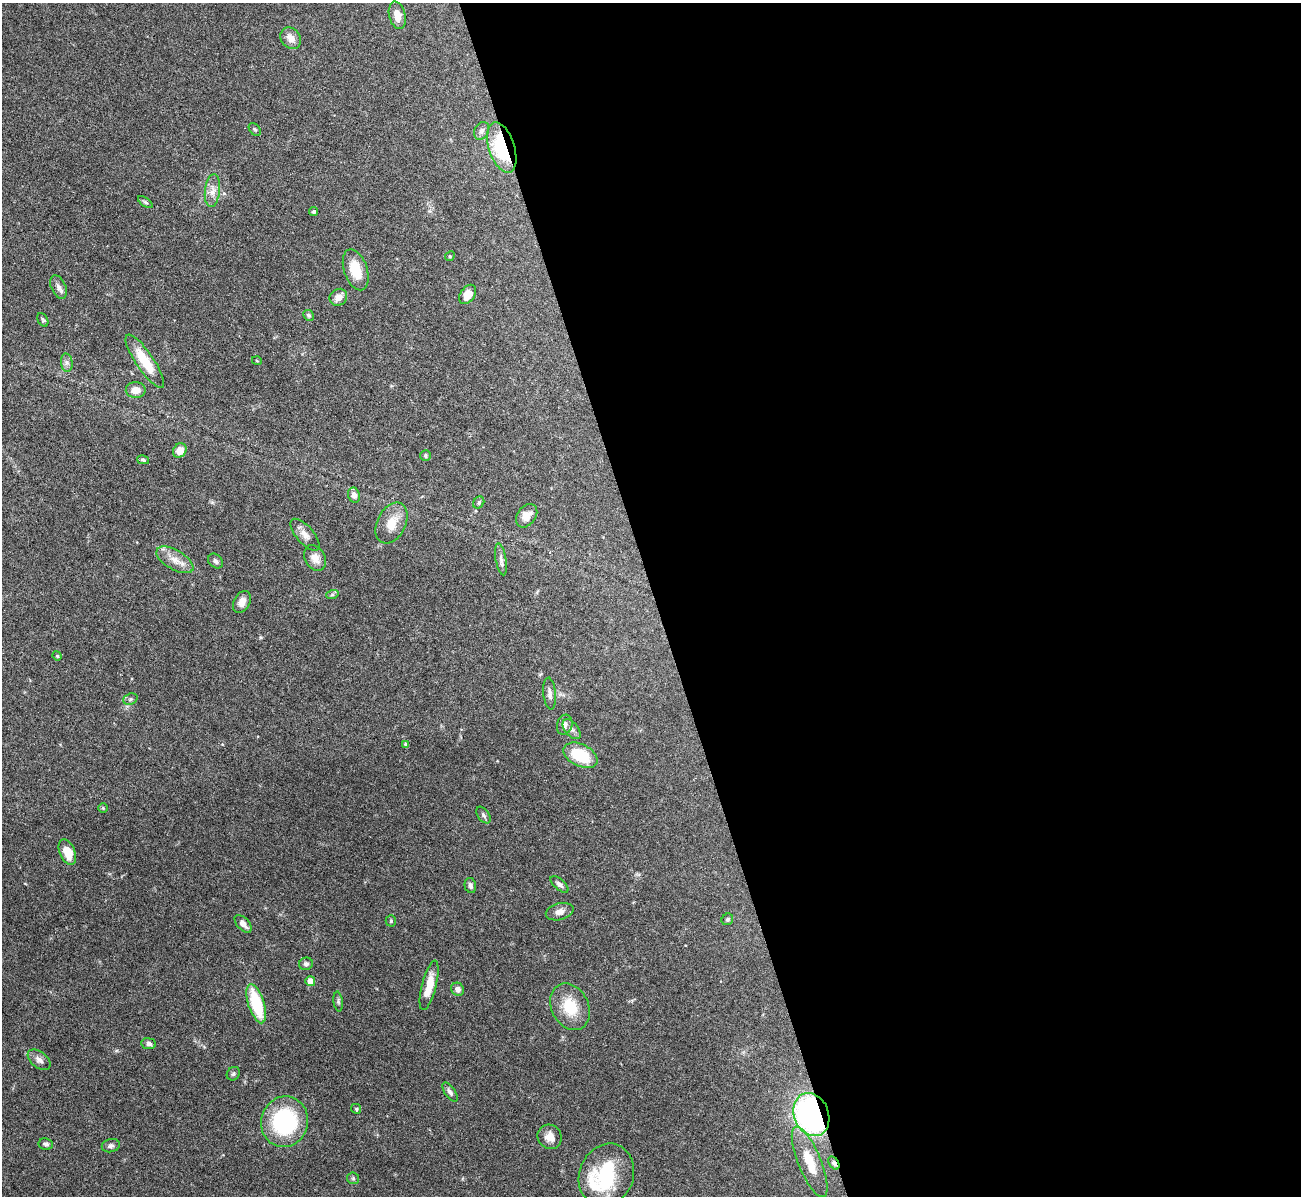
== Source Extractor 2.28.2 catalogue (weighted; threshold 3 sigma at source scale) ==
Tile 8 of 4 x 4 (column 4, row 2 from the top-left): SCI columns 3899-5197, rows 2531-3724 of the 5198 x 5182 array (HDU 1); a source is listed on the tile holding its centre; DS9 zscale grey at full resolution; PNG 1303 x 1198 px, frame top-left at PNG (2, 3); each listed source drawn as its Kron ellipse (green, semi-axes under 4 px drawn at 4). Shown black and unused: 50% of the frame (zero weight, under 3 of 6 exposures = <1% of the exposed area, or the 3 px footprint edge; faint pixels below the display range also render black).
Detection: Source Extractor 2.28.2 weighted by HDU 2 'WHT'; one run over the whole footprint, this tile lists its part. Background 0.0886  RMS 0.0033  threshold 0.0136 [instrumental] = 3 sigma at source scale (4.09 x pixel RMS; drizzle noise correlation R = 1.36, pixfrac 0.8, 0.05/0.05 arcsec/px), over >= 5 px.
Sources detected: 71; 1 inside a brighter listed object's ellipse — not listed separately; the other 70 listed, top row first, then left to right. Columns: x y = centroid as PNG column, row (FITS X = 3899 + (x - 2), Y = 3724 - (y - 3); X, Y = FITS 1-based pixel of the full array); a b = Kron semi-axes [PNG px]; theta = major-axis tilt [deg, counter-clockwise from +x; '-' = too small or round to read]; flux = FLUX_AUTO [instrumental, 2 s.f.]
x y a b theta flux
397 15 14 8 -76 2.7
291 38 11 9 -48 2.5
255 129 7 5 -48 0.52
482 131 9 7 63 1.1
502 147 26 13 -72 24
212 190 16 7 83 2.5
145 202 8 4 -35 0.56
313 212 5 4 - 0.5
450 256 5 4 - 0.35
356 270 21 11 -72 7.4
58 287 12 7 -66 1.4
468 294 11 7 55 4.2
338 297 9 8 - 2.2
308 315 6 5 - 0.58
43 320 7 4 -61 0.52
145 361 31 9 -56 9
257 361 5 3 - 0.23
67 363 9 6 -84 0.98
136 390 10 8 1 2.8
180 450 7 6 - 3.4
426 455 5 5 - 0.48
143 460 6 3 -13 0.48
354 495 7 6 - 1.4
479 502 6 5 - 0.55
527 516 13 9 53 2.6
392 523 22 14 63 5.3
305 535 20 8 -49 2.3
315 558 14 10 -61 2.8
501 559 16 5 -80 1.3
175 560 20 9 -30 3.5
215 561 8 6 -45 0.91
332 595 6 4 18 0.52
242 602 11 8 61 2.1
57 656 5 4 - 0.38
550 694 16 6 -85 1.6
130 699 7 5 21 0.64
565 725 10 7 74 1.5
572 729 12 6 -51 1.4
406 744 4 4 - 0.64
580 755 18 11 -26 11
103 808 5 5 - 0.37
483 815 9 5 -54 0.81
67 852 13 7 -67 5.4
559 884 11 5 -42 0.99
470 885 8 5 -77 0.97
560 912 14 8 15 1.9
727 919 6 5 - 0.62
391 921 5 5 - 0.41
243 924 11 6 -47 1.7
306 964 7 6 - 0.82
310 981 5 5 - 3.3
429 985 25 7 76 5.4
458 989 7 6 - 1.3
338 1001 10 4 -83 0.6
256 1004 20 8 -72 17
570 1007 24 18 -63 8.9
149 1044 7 5 -7 0.94
39 1060 13 8 -38 1.5
233 1074 7 6 - 0.68
450 1092 11 5 -54 1.1
356 1109 5 4 - 0.42
811 1115 22 17 -68 81
284 1122 25 23 72 30
550 1137 12 11 - 2.8
46 1144 7 6 - 0.84
111 1146 9 6 13 0.94
810 1162 38 11 -68 7.8
834 1163 7 4 -57 0.85
606 1175 32 27 67 20
353 1178 6 5 - 0.53
Overlapping masked pixels (flux is a lower limit): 3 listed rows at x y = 502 147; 811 1115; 834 1163